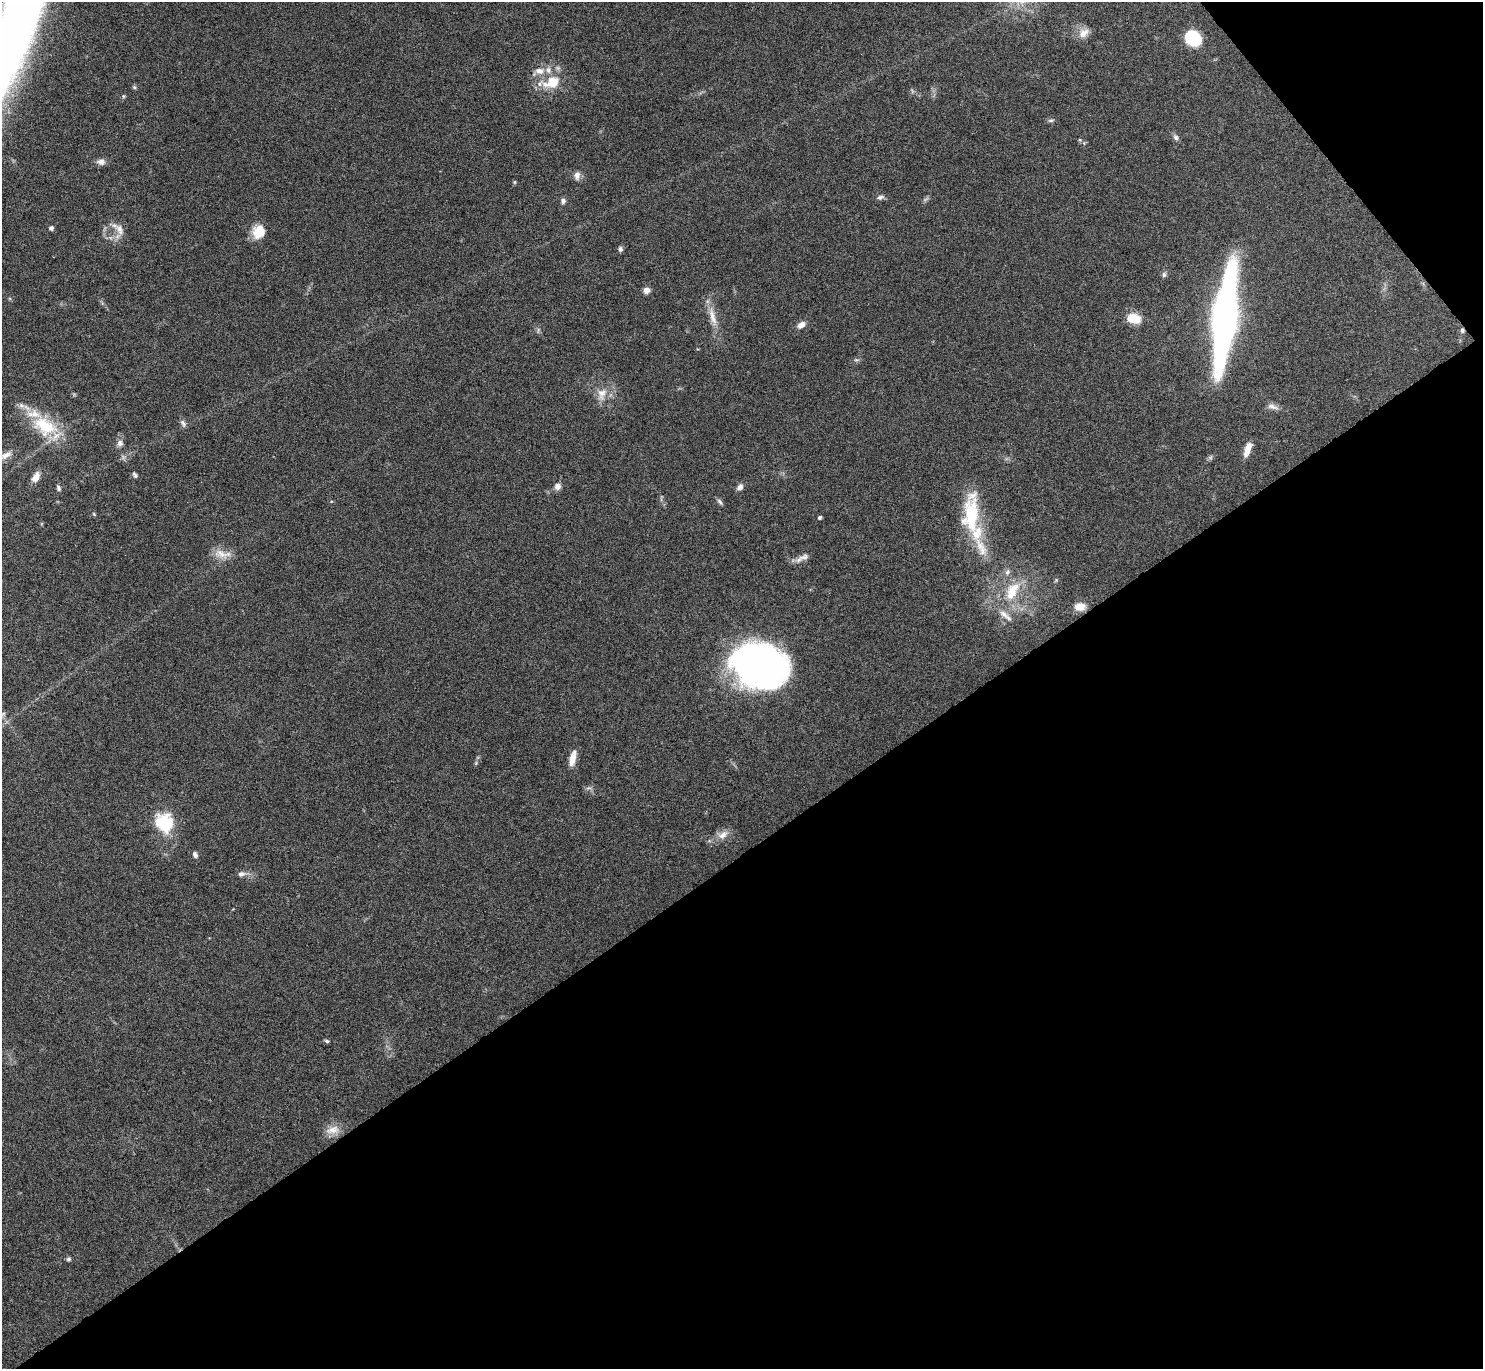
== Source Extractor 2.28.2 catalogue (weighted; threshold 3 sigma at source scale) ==
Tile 12 of 4 x 4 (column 4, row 3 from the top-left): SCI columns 4456-5936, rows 1546-2912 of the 5947 x 5942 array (HDU 1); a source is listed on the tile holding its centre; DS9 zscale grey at full resolution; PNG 1485 x 1371 px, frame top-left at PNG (2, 2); no overlay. Shown black and unused: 40% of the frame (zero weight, under 4 of 8 exposures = <1% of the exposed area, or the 3 px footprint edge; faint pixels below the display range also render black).
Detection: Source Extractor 2.28.2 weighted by HDU 2 'WHT'; one run over the whole footprint, this tile lists its part. Background 0.0651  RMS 0.005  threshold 0.0203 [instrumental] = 3 sigma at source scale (4.09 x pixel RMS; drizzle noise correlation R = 1.36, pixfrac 0.8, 0.05/0.05 arcsec/px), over >= 5 px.
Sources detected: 63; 1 cosmic-ray / hot-pixel residue — not listed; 7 inside a brighter listed object's ellipse — not listed separately; the other 55 listed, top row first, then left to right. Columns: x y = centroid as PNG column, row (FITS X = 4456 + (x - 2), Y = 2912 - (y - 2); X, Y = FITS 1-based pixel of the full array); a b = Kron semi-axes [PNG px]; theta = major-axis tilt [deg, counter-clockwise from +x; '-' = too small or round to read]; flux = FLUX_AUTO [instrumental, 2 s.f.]
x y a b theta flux
1083 33 15 10 38 4.1
1193 38 14 12 -41 26
539 71 13 9 -2 3.6
552 82 24 15 23 13
134 87 5 5 - 0.67
123 96 5 4 - 0.59
1051 120 8 4 13 0.97
1176 137 9 7 -58 1.4
1080 140 5 5 - 0.57
101 162 12 8 -8 2.3
577 175 10 7 87 2.5
515 182 6 4 89 0.55
880 197 10 5 20 1.4
563 201 6 5 - 1.6
51 228 5 5 - 1
119 230 19 9 -61 4.3
258 233 17 13 -9 7.4
620 249 6 6 - 1.2
1164 275 8 6 89 1.1
647 290 8 7 - 2.2
1224 316 95 20 83 180
713 317 31 8 -74 6.4
1134 319 16 11 -11 8.3
801 325 9 6 32 3
856 360 8 3 -5 0.71
602 394 20 12 76 5.9
1272 407 16 7 -17 2.5
183 423 12 6 -64 1.5
45 426 38 23 -28 25
120 443 9 8 - 1.9
1247 449 17 7 70 4.7
6 455 17 8 29 3.2
135 475 8 5 -57 1
36 477 12 7 60 4.1
557 486 8 7 - 2.4
740 487 8 6 47 2.1
58 488 9 5 -70 1.2
720 502 10 5 -55 1.1
94 514 5 4 - 0.5
971 515 54 19 87 28
820 518 4 3 - 0.96
221 554 21 11 -21 5.7
804 557 14 8 19 2.6
1012 591 31 16 60 16
1080 607 13 9 1 4.8
758 664 50 38 -19 200
3 714 9 5 27 1.2
573 758 19 7 78 5
165 823 19 16 -61 23
723 835 15 9 37 3.9
195 855 7 5 -67 1.6
241 874 9 7 9 1.9
327 1041 6 4 -27 0.75
332 1130 21 10 14 5
68 1259 6 5 - 0.94
Isophote crosses this tile's border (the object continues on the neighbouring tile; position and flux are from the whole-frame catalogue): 1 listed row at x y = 3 714